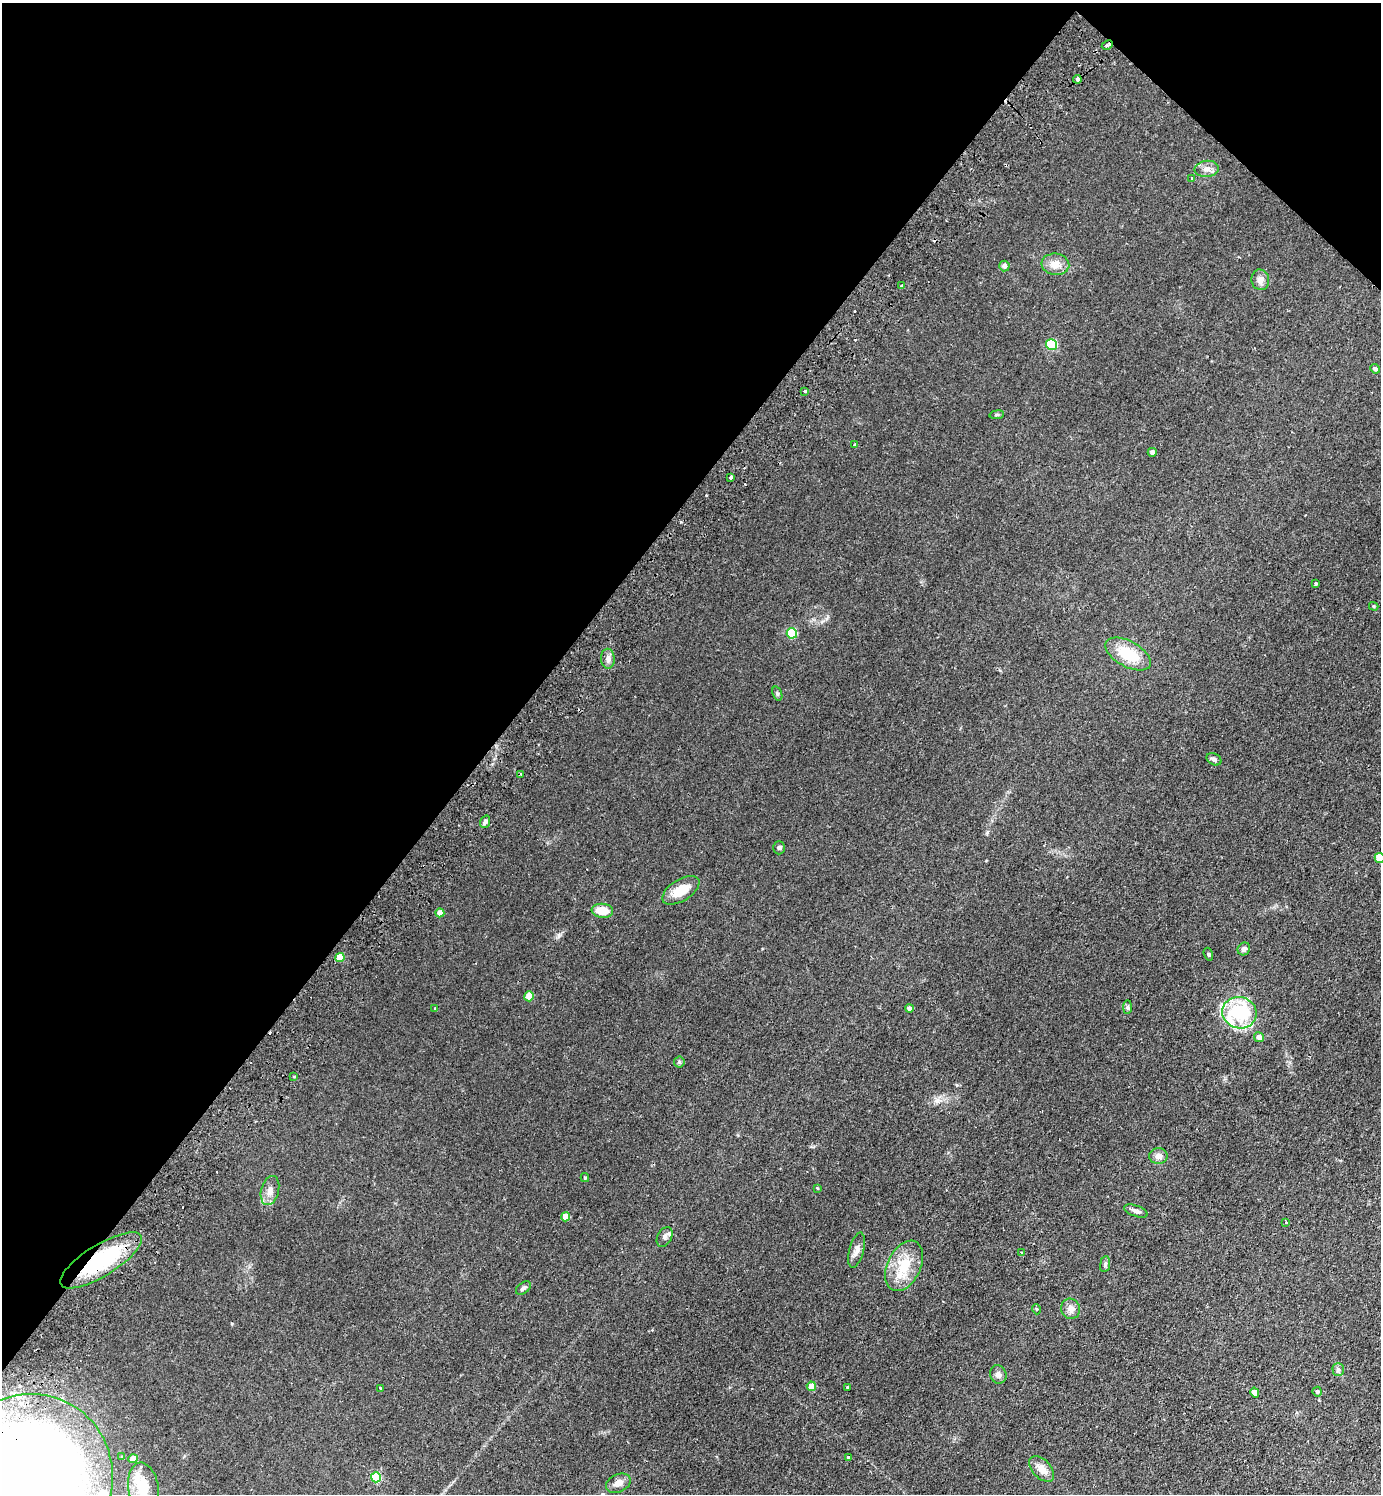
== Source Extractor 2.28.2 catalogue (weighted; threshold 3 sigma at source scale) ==
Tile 2 of 4 x 4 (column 2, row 1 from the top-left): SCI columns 1722-3100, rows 4515-6006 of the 6059 x 6046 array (HDU 1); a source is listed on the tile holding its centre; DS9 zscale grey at full resolution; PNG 1383 x 1496 px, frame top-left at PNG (2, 3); each listed source drawn as its Kron ellipse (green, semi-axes under 4 px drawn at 4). Shown black and unused: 38% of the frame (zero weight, under 2 of 3 exposures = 3% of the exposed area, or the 3 px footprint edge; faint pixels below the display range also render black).
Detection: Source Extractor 2.28.2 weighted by HDU 2 'WHT'; one run over the whole footprint, this tile lists its part. Background 0.0273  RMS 0.0043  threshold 0.0193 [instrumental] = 3 sigma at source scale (4.5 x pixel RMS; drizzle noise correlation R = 1.50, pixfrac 1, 0.05/0.05 arcsec/px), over >= 5 px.
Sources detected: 82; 1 inside a brighter object's white glare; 8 cosmic-ray / hot-pixel residue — neither listed nor drawn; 2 inside a brighter listed object's ellipse — not listed separately; the other 71 listed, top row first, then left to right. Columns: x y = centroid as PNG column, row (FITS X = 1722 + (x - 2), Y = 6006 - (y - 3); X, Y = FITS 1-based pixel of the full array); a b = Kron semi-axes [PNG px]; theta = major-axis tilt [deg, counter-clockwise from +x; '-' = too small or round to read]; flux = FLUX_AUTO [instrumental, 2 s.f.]
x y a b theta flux
1107 45 6 3 27 1.9
1077 79 4 3 - 4.5
1207 169 12 8 6 2.5
1192 178 3 3 - 0.8
1055 264 14 11 -6 4
1004 266 5 5 - 1.7
1260 280 10 9 - 2.3
902 286 4 3 - 2.1
1052 345 5 5 - 27
1375 369 5 4 - 1
805 391 3 3 - 1.5
997 415 7 3 8 0.59
854 445 3 2 - 0.35
1152 452 4 4 - 1
731 477 4 3 - 0.77
1316 584 3 3 - 0.67
1374 606 5 4 - 0.49
792 633 5 5 - 20
1128 654 25 13 -29 14
608 659 10 7 -88 1.9
777 694 7 4 -70 0.65
1214 759 8 5 -28 1
521 774 2 2 - 0.37
485 822 6 5 - 1.1
779 848 6 5 - 0.73
1380 858 5 5 - 12
681 890 21 10 32 8.2
602 911 11 7 -6 6.6
440 913 4 4 - 3.3
1244 949 7 6 - 1.3
1208 954 6 4 -73 0.56
340 957 5 4 - 8.4
529 996 5 4 - 6.7
1128 1007 7 4 90 0.79
435 1009 4 3 - 0.78
909 1009 4 4 - 2.1
1239 1013 17 15 -16 27
1259 1037 5 5 - 1.9
679 1062 5 5 - 0.65
294 1076 4 2 - 0.37
1158 1156 9 8 - 2.2
585 1178 4 4 - 0.47
817 1188 4 4 - 0.4
270 1191 15 8 75 3.3
1136 1211 12 5 -20 1.5
565 1217 4 4 - 6.2
1286 1222 4 3 - 0.45
665 1237 11 7 62 1.6
856 1250 18 7 75 2.7
1021 1252 3 2 - 0.36
101 1260 47 15 32 36
1105 1264 8 5 81 0.96
904 1266 27 16 64 13
523 1288 8 5 38 1.2
1036 1309 5 3 - 0.36
1071 1309 10 9 - 2.5
1338 1369 6 5 - 0.83
998 1374 9 8 - 1.8
811 1386 5 4 - 4.9
848 1388 3 2 - 0.57
381 1389 3 3 - 2.4
1255 1392 5 4 - 3.2
1317 1392 5 4 - 0.83
122 1457 4 4 - 0.53
848 1457 3 3 - 1.1
133 1459 4 4 - 4.5
1042 1469 15 9 -45 4.3
376 1477 5 5 - 23
30 1479 86 83 73 580
618 1483 13 9 25 2.9
143 1488 25 15 -81 8.9
Overlapping masked pixels (flux is a lower limit): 5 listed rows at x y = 1107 45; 1077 79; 902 286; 101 1260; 30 1479
Isophote crosses this tile's border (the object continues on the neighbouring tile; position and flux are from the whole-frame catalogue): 3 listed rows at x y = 1380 858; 30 1479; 143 1488